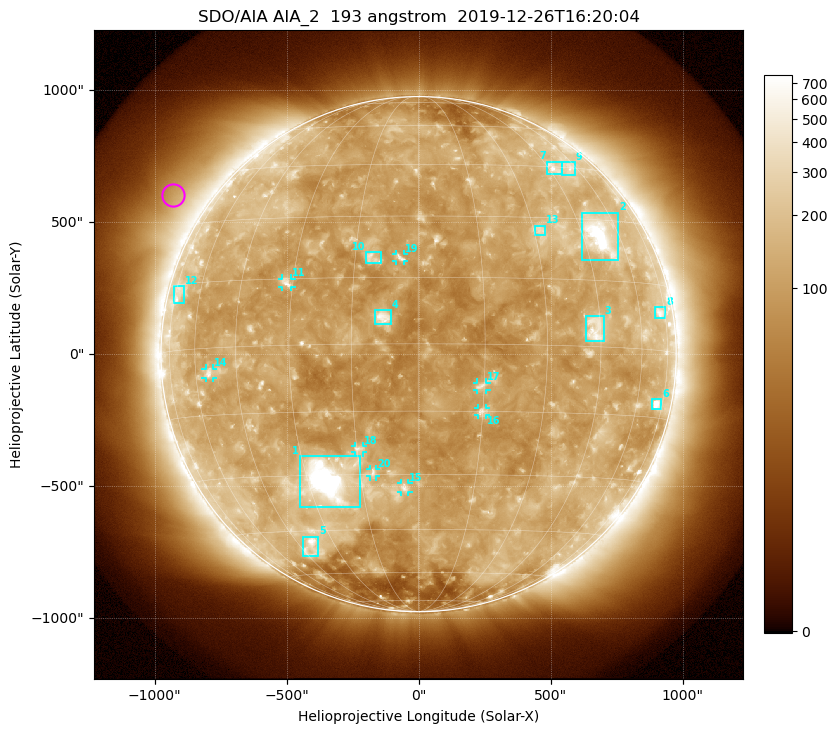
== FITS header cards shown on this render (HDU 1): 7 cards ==
TELESCOP= 'SDO/AIA'
INSTRUME= 'AIA_2'
WAVELNTH=                  193
WAVEUNIT= 'angstrom'
DATE-OBS= '2019-12-26T16:20:04.85'
CTYPE1  = 'HPLN-TAN'
CTYPE2  = 'HPLT-TAN'

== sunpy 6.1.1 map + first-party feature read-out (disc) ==
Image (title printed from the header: SDO/AIA AIA_2  193 angstrom  2019-12-26T16:20:04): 1024 x 1024 px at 2.4 arcsec/px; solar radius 976 arcsec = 407 px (full disc in frame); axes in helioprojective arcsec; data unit not stated in the header (colour bar unlabelled)
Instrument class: DISC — disc imager (sunpy class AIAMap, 193 A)
Bright regions (active regions / flare kernels): reference = the median radial profile (limb darkening/brightening removed); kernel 9 px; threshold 5 sigma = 170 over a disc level ~117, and >= 1.15x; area >= 12 px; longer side >= 10 px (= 24 arcsec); searched inside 0.97 R_sun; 25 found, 20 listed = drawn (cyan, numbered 1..; 8 of them under ~33 arcsec drawn as corner ticks so the feature stays visible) (cap 20 boxes per figure: the strongest are kept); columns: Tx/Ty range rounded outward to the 5 arcsec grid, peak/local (2 s.f.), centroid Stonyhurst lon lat
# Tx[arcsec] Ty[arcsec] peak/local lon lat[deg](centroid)
1 -450..-220 -580..-385 20 -24 -31
2 620..755 355..535 11 +51 +26
3 635..700 45..145 4.9 +43 +4
4 -165..-105 110..165 7.4 -8 +6
5 -440..-380 -765..-690 5.2 -40 -50
6 880..920 -210..-170 6.6 +70 -12
7 485..545 685..730 4.1 +48 +45
8 895..935 135..180 3.4 +71 +8
9 545..595 680..730 2.8 +56 +45
10 -200..-145 345..390 3.9 -11 +20
11 -515..-480 255..285 4.6 -32 +14
12 -930..-890 190..260 2.3 -72 +13
13 440..480 450..490 3 +32 +27
14 -810..-780 -90..-55 3.9 -54 -6
15 -70..-35 -520..-490 4.6 -4 -33
16 225..255 -230..-205 4.7 +15 -15
17 220..260 -135..-105 4.4 +14 -9
18 -240..-210 -375..-345 4 -15 -24
19 -85..-55 350..380 4.4 -4 +20
20 -185..-160 -465..-435 3.8 -12 -30
Off-limb structures (1.02-1.3 R_sun): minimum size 162 px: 8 found; the strongest spans PA ~35..75 deg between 1.06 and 1.3 R_sun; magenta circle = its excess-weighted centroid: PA ~55 deg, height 1.13 R_sun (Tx ~-930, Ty ~600 arcsec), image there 2.2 x the reference